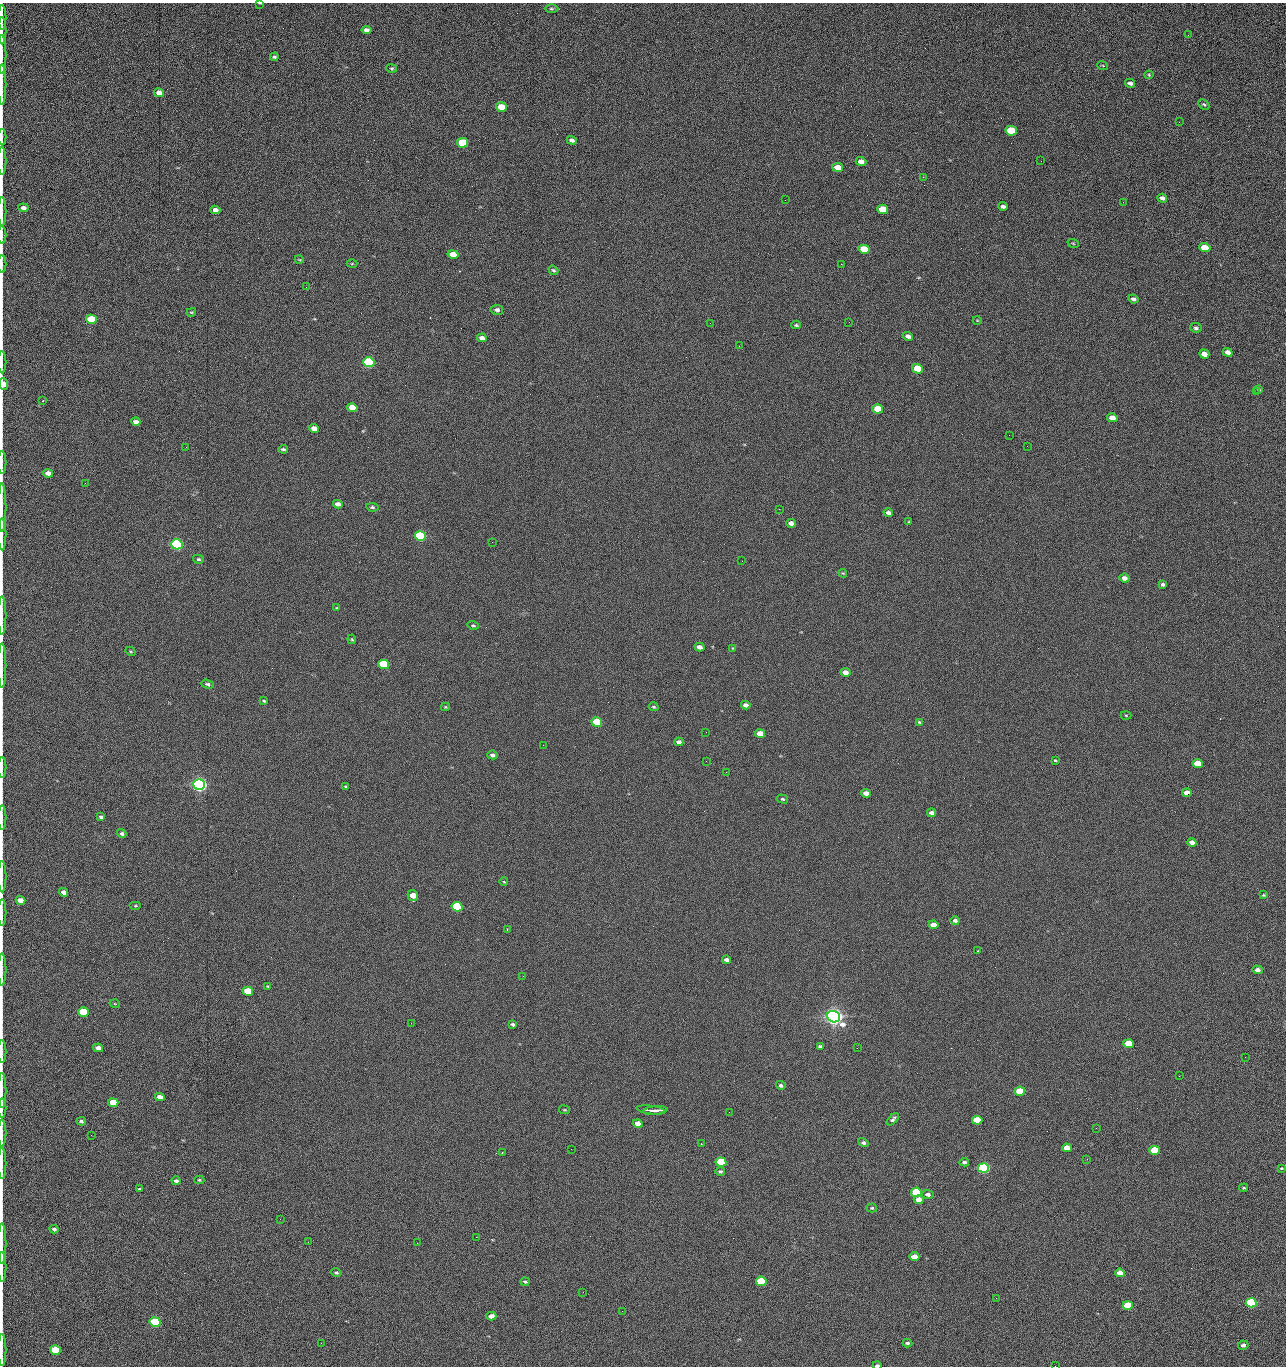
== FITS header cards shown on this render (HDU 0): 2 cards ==
NAXIS1  =                 1284 /fastest changing axis
NAXIS2  =                 1364 /next to fastest changing axis

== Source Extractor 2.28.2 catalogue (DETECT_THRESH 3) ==
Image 1284 x 1364 px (HDU 0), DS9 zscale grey, 1 PNG px = 1 image px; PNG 1288 x 1368 px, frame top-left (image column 1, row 1364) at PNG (2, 3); each listed source drawn as its Kron ellipse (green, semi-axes under 4 px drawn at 4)
Background 130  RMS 15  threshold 44.2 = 3 sigma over >= 5 px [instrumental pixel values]
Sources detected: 227; all 227 listed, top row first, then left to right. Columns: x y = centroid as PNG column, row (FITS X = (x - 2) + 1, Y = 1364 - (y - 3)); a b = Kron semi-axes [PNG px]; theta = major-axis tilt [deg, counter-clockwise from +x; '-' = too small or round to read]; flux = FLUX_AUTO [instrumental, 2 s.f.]
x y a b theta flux
260 3 4 2 - 1.0e+03
551 9 7 3 0 1.3e+03
2 17 12 2 90 2.3e+03
2 30 14 2 90 2.2e+03
366 30 5 4 - 4.7e+03
1188 35 3 2 - 1.5e+03
2 54 20 2 90 3.6e+03
274 57 4 4 - 1.6e+03
1103 65 6 2 -19 8.1e+02
392 68 5 4 - 1.3e+03
1149 75 4 4 - 9.0e+02
1130 83 5 4 - 2.9e+03
2 84 20 2 90 4.4e+03
159 93 5 4 - 8.3e+03
1204 104 6 4 -45 1.5e+03
501 107 5 4 - 2.3e+04
1179 122 2 2 - 1.2e+03
1011 131 6 4 -14 4.3e+04
2 137 8 2 90 1.4e+03
572 140 5 4 - 3.3e+03
462 143 5 4 - 5.4e+04
2 161 14 2 90 2.5e+03
861 161 5 4 - 6.4e+03
1041 161 2 2 - 1.8e+03
838 167 5 4 - 1.6e+04
923 177 2 2 - 1.8e+04
1162 198 5 3 - 3.5e+03
785 200 2 2 - 5.1e+02
1123 202 2 2 - 7.3e+02
1003 206 4 3 - 2.6e+03
23 208 5 4 - 4.7e+03
883 209 5 4 - 2.8e+04
215 210 5 4 - 5.8e+03
2 211 14 2 90 2.6e+03
2 235 9 2 90 1.5e+03
1073 243 6 3 -19 9.4e+02
1205 248 5 4 - 2.4e+04
864 249 5 4 - 4.1e+04
453 254 5 4 - 2.0e+04
299 259 4 3 - 7.9e+02
2 264 9 2 90 1.4e+03
352 264 5 3 - 9.6e+02
841 264 2 2 - 2.7e+04
553 270 5 4 - 1.7e+03
306 287 3 2 - 7.9e+02
1133 299 5 4 - 2.7e+03
497 310 6 5 - 3.3e+03
191 312 5 3 - 1.0e+03
91 319 5 4 - 5.2e+04
977 320 4 3 - 6.9e+02
849 322 2 2 - 4.8e+02
710 323 2 2 - 3.3e+03
796 325 5 3 - 1.3e+03
1196 328 6 4 -7 2.4e+03
908 336 5 4 - 3.9e+03
482 338 5 4 - 4.9e+03
739 346 2 2 - 4.6e+02
1228 352 5 4 - 4.6e+03
1204 354 5 4 - 9.7e+03
2 362 11 2 90 2.0e+03
369 362 5 5 - 1.6e+05
917 369 5 4 - 4.0e+04
4 384 6 4 -88 1.2e+04
1259 389 4 3 - 1.3e+03
1256 392 3 2 - 1.3e+03
43 401 2 2 - 7.0e+02
352 408 5 4 - 2.0e+04
878 409 5 4 - 3.3e+04
1112 418 5 4 - 9.8e+03
136 422 5 4 - 4.7e+03
314 429 5 4 - 9.2e+03
1009 435 2 2 - 3.3e+03
1027 446 2 2 - 4.5e+02
186 447 2 2 - 3.1e+03
283 449 4 3 - 1.6e+03
2 462 11 2 90 2.0e+03
48 473 5 4 - 6.2e+03
85 483 2 2 - 9.8e+02
338 504 5 4 - 5.1e+03
372 507 6 4 -9 1.6e+03
2 508 24 2 90 4.0e+03
779 509 2 2 - 6.5e+02
888 513 5 3 - 3.4e+03
909 522 4 4 - 1.2e+03
791 523 5 4 - 4.9e+03
2 534 16 2 90 2.8e+03
420 536 5 5 - 1.9e+05
492 542 2 2 - 2.6e+03
177 544 5 5 - 3.2e+05
198 559 5 4 - 1.8e+03
742 561 3 2 - 8.1e+02
843 573 4 3 - 1.0e+03
1124 578 5 4 - 5.4e+03
1163 584 4 3 - 2.2e+03
337 608 4 4 - 9.9e+02
2 616 19 2 90 3.2e+03
473 625 6 4 -16 1.4e+03
352 639 5 4 - 1.0e+03
699 647 5 4 - 5.4e+03
733 648 4 3 - 8.8e+02
130 651 5 3 - 1.0e+03
384 664 5 4 - 9.0e+04
2 666 22 2 90 3.4e+03
845 672 5 4 - 7.3e+03
208 684 6 4 -17 2.2e+03
264 701 3 3 - 1.1e+03
746 705 5 4 - 3.9e+03
445 707 4 4 - 9.4e+02
654 707 5 3 - 1.3e+03
1126 715 5 3 - 9.6e+02
597 722 5 4 - 4.8e+04
919 722 4 4 - 1.1e+03
706 732 2 2 - 6.8e+02
760 733 5 4 - 1.4e+04
679 742 4 4 - 3.5e+03
543 745 2 2 - 3.1e+03
492 755 5 4 - 2.5e+03
1055 760 3 3 - 9.7e+02
706 761 2 2 - 2.1e+03
1198 763 5 4 - 2.6e+04
2 767 10 2 90 1.9e+03
726 772 2 2 - 2.5e+03
199 784 6 5 - 7.0e+05
346 786 4 3 - 1.3e+03
866 793 5 4 - 5.9e+03
1187 793 5 4 - 1.2e+04
782 799 6 4 -17 1.4e+03
932 813 4 3 - 3.8e+03
2 817 12 2 90 2.0e+03
101 817 4 3 - 1.8e+03
122 833 5 4 - 2.0e+03
1192 842 5 4 - 5.8e+03
2 876 16 2 90 2.8e+03
504 882 4 2 - 7.2e+02
64 892 5 4 - 5.5e+03
1263 895 4 3 - 9.5e+02
413 896 5 5 - 1.3e+04
20 900 5 4 - 9.8e+03
136 906 6 3 0 1.1e+03
457 907 5 4 - 1.2e+05
2 913 13 2 90 1.7e+03
955 921 5 4 - 2.7e+03
933 925 5 4 - 9.4e+03
507 930 3 2 - 1.4e+03
978 951 2 2 - 5.6e+02
727 960 4 4 - 3.5e+03
2 969 16 2 90 2.6e+03
1258 970 5 4 - 4.6e+03
523 976 2 2 - 2.0e+03
268 986 4 3 - 9.6e+02
248 991 5 4 - 3.3e+04
115 1004 5 3 - 8.6e+02
83 1012 5 4 - 5.4e+04
834 1017 6 5 - 1.0e+06
411 1023 2 2 - 5.4e+03
513 1024 4 3 - 1.9e+03
1129 1044 5 4 - 2.9e+04
820 1046 4 3 - 1.9e+03
98 1048 5 4 - 6.4e+03
857 1048 2 2 - 1.4e+03
2 1052 11 2 90 2.0e+03
1245 1057 2 2 - 1.8e+03
1179 1076 2 2 - 2.7e+03
781 1085 5 4 - 2.3e+03
2 1090 18 2 90 2.7e+03
1020 1091 5 4 - 4.8e+04
160 1097 5 4 - 7.0e+03
113 1103 5 4 - 3.1e+04
2 1108 9 2 90 1.5e+03
564 1110 5 3 - 9.7e+02
651 1110 14 3 -8 4.8e+03
655 1110 12 3 5 5.8e+03
729 1112 2 2 - 8.3e+02
893 1119 7 4 44 2.5e+03
977 1120 5 4 - 4.4e+04
81 1121 5 4 - 2.0e+03
638 1123 5 4 - 8.8e+03
1096 1128 2 2 - 4.7e+02
2 1133 13 2 90 2.3e+03
91 1135 2 2 - 2.5e+03
863 1143 5 4 - 2.0e+03
701 1144 2 2 - 5.0e+02
1067 1148 5 4 - 1.6e+04
571 1149 2 2 - 9.1e+02
1155 1150 5 4 - 5.8e+04
502 1152 3 2 - 1.7e+03
1087 1159 3 2 - 1.5e+03
721 1162 5 4 - 7.8e+04
964 1162 5 4 - 2.2e+03
2 1163 15 2 90 2.3e+03
983 1168 5 4 - 2.7e+05
1281 1168 4 3 - 9.6e+02
720 1171 4 4 - 1.6e+03
199 1180 5 4 - 1.3e+03
176 1181 4 3 - 2.5e+03
1244 1188 4 3 - 1.1e+03
140 1189 4 3 - 1.3e+03
916 1192 5 4 - 8.4e+04
928 1194 6 4 -7 3.6e+03
919 1200 5 4 - 9.4e+03
872 1208 5 4 - 1.5e+03
280 1219 2 2 - 2.2e+03
54 1229 4 3 - 2.2e+03
476 1237 2 2 - 7.0e+03
308 1242 2 2 - 2.0e+03
417 1243 2 2 - 5.4e+03
2 1244 20 2 90 4.0e+03
914 1257 5 4 - 9.2e+03
2 1267 15 2 90 2.9e+03
336 1273 5 4 - 1.3e+03
1120 1273 5 4 - 1.4e+04
525 1281 4 3 - 1.4e+03
761 1281 5 4 - 8.1e+04
583 1292 2 2 - 5.2e+02
996 1298 2 2 - 2.7e+03
1251 1303 5 4 - 1.9e+05
1128 1305 5 4 - 4.6e+04
622 1311 3 2 - 8.2e+02
491 1316 5 4 - 7.7e+03
155 1322 5 4 - 1.0e+05
321 1343 2 2 - 1.4e+03
907 1343 5 4 - 2.2e+03
1243 1345 5 4 - 3.4e+03
2 1350 16 2 90 3.0e+03
55 1350 5 4 - 5.4e+04
877 1365 4 3 - 2.5e+03
1055 1366 2 2 - 1.9e+03
At the frame edge (FLAGS 8, measured only in part): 32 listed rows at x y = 260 3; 2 17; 2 30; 2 54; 2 84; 2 137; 2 161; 2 211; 2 235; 2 264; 2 362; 4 384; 2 462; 2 508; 2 534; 2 616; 2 666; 2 767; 2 817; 2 876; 2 913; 2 969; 2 1052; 2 1090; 2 1108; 2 1133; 2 1163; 2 1244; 2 1267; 2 1350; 877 1365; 1055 1366

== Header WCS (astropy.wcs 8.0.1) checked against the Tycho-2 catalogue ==
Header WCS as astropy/WCSLIB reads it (CRVAL/CRPIX/CD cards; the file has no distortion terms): RA---TAN/DEC--TAN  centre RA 15:41:42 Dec +51:58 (235.42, +51.97 deg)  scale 1.26 arcsec/px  FOV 26.9' x 28.5'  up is +92 deg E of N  parity flipped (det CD > 0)
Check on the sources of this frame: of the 60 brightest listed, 11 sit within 2.0 arcsec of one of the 12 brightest Tycho-2 stars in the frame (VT <= 12.29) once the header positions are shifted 0.44 arcsec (0.31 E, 0.31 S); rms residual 0.93 arcsec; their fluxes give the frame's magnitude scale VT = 24.55 - 2.5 log10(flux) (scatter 0.17 mag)
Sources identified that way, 11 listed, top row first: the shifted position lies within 2.0 arcsec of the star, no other Tycho-2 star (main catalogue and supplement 1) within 4.0 arcsec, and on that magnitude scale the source's flux lands within +1.5 / -3 mag of the star's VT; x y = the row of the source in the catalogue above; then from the Tycho-2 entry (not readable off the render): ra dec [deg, ICRS J2000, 3 dp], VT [Tycho-2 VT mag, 2 dp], TYC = Tycho-2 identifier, HIP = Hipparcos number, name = IAU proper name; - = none
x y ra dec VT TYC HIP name
369 362 235.614 +52.064 11.61 3489-1132-1 - -
420 536 235.514 +52.049 11.19 3489-1407-1 - -
177 544 235.515 +52.133 11.12 3489-1380-1 - -
199 784 235.378 +52.130 9.31 3489-1322-1 76850 -
457 907 235.303 +52.042 11.52 3489-958-1 - -
834 1017 235.232 +51.912 9.59 3489-824-1 - -
983 1168 235.143 +51.862 10.97 3489-1016-1 - -
916 1192 235.131 +51.886 12.29 3489-908-1 - -
761 1281 235.084 +51.941 11.45 3489-1346-1 - -
1251 1303 235.062 +51.771 11.53 3489-1453-1 - -
155 1322 235.075 +52.152 11.74 3489-912-1 - -